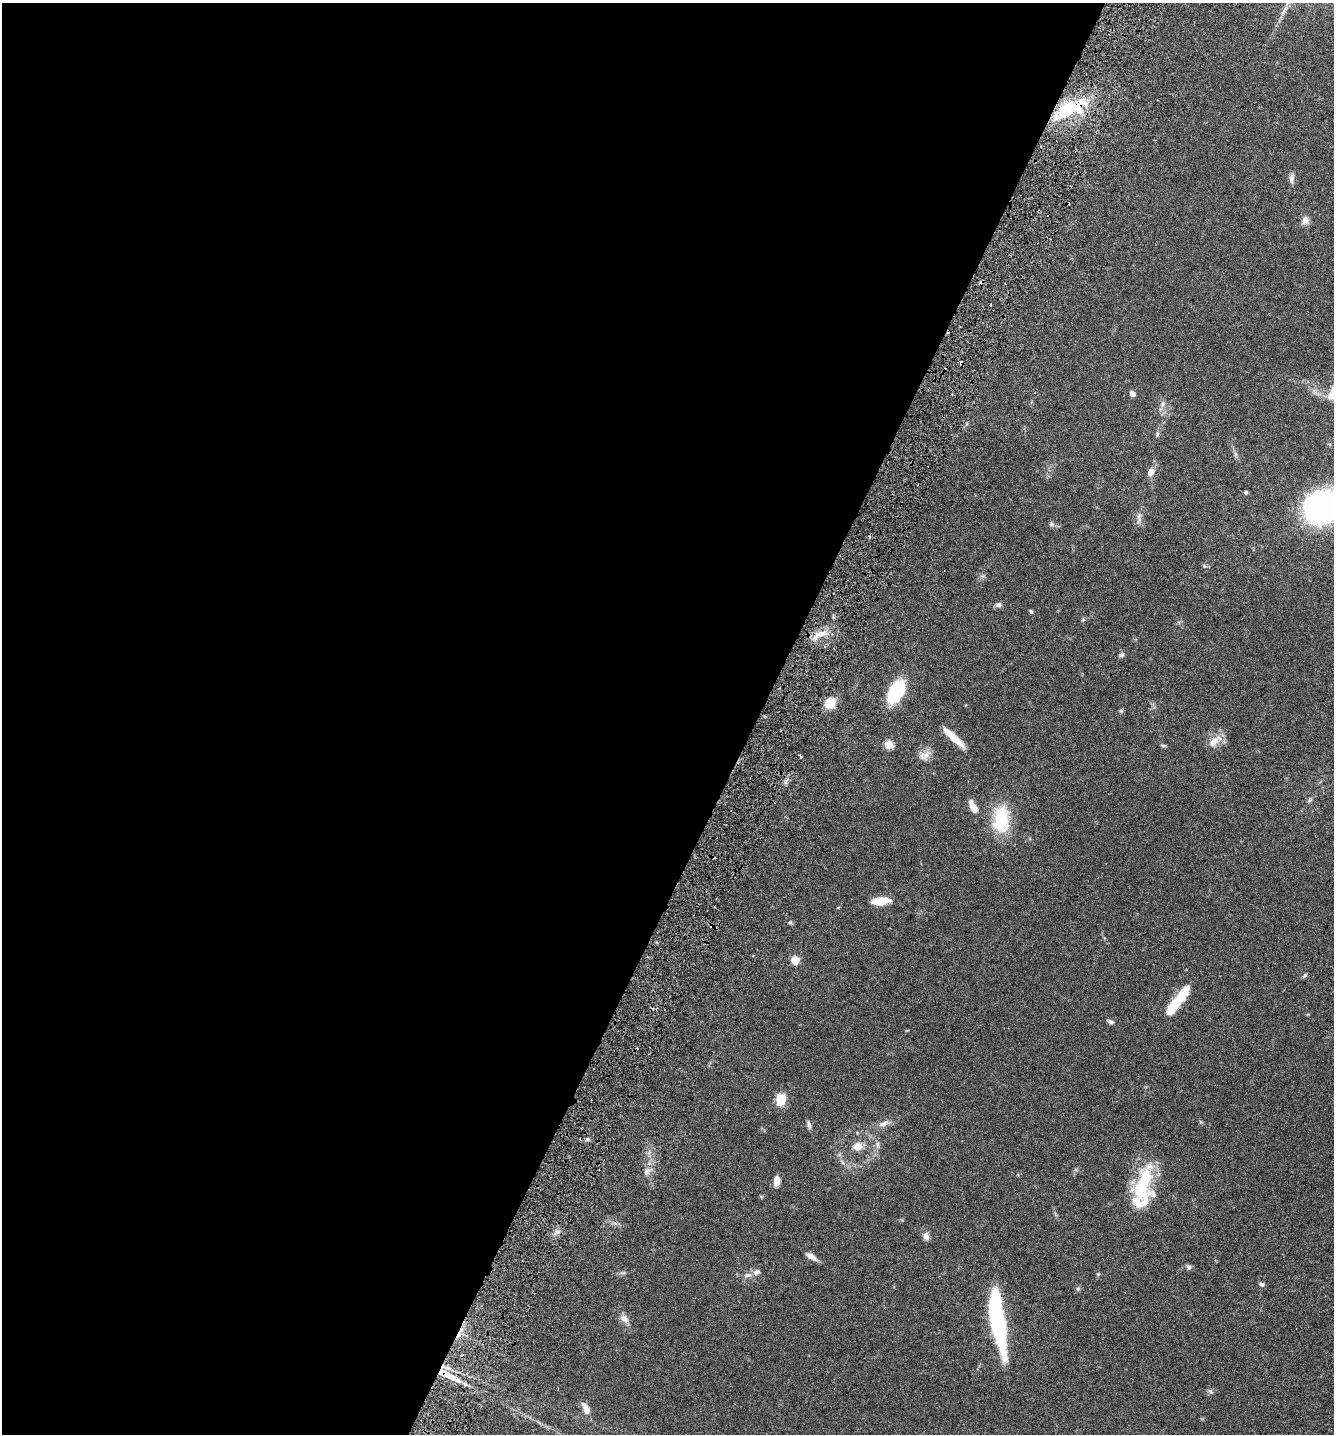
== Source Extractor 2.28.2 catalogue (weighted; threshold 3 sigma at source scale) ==
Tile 5 of 4 x 4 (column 1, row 2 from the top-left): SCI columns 203-1534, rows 2896-4327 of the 5866 x 5789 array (HDU 1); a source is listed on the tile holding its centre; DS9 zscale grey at full resolution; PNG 1336 x 1436 px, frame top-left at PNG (2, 3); no overlay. Shown black and unused: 57% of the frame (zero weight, under 3 of 6 exposures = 3% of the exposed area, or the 3 px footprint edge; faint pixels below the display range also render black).
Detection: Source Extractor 2.28.2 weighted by HDU 2 'WHT'; one run over the whole footprint, this tile lists its part. Background 0.0537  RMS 0.0032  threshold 0.0129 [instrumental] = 3 sigma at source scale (4.09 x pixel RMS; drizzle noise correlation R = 1.36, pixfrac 0.8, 0.05/0.05 arcsec/px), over >= 5 px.
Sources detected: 65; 2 inside a brighter object's white glare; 6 cosmic-ray / hot-pixel residue — not listed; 3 inside a brighter listed object's ellipse — not listed separately; the other 54 listed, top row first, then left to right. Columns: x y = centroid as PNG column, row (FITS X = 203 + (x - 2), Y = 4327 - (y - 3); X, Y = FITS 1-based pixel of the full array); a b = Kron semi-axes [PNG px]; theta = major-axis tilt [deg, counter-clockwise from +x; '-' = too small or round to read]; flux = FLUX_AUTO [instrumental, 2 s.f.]
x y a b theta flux
1068 109 37 17 25 18
1292 178 14 6 83 1.2
1305 220 11 9 57 1.4
1132 394 6 5 - 1.3
1162 404 9 6 42 0.9
1157 434 8 4 82 0.51
1151 472 10 7 63 2
1246 492 5 4 - 0.47
1323 507 28 23 27 76
1139 518 18 6 83 1.5
1051 524 7 6 - 0.67
1204 566 7 5 -22 0.49
998 605 8 6 22 0.83
1031 611 5 4 - 0.47
1083 620 6 4 19 0.35
821 633 18 7 13 3.2
1121 655 7 5 23 0.63
896 692 16 9 60 25
830 703 11 11 - 4.6
1121 710 6 4 0 0.38
954 738 24 7 -43 5.2
1215 741 23 10 42 3.1
888 744 5 5 - 11
1163 745 6 4 -1 0.41
926 755 15 10 51 2.2
1310 800 8 4 81 0.51
973 806 15 7 -61 3.3
1001 820 37 22 86 13
881 901 21 8 5 4.8
790 922 5 5 - 0.43
795 960 9 8 - 3.1
1304 975 7 4 52 0.44
1177 1002 17 11 39 4.8
1110 1021 10 5 -22 0.7
781 1100 14 10 78 4.3
809 1124 12 4 -74 0.81
883 1124 16 6 19 1.7
877 1144 9 4 -89 0.76
857 1146 11 10 - 2.8
646 1172 9 7 86 1.3
777 1181 10 6 86 2.4
1143 1184 44 19 75 19
558 1232 9 4 0 0.89
926 1236 10 8 -80 1.2
811 1256 14 5 -33 1.8
1189 1267 8 6 -42 0.67
757 1272 10 7 27 1.1
623 1273 7 4 18 0.49
1261 1284 7 5 -34 0.61
624 1319 12 8 -43 1.7
998 1321 67 12 -81 37
447 1375 36 7 -27 6.6
1210 1391 7 4 -19 0.49
586 1409 14 7 -66 2.6
Overlapping masked pixels (flux is a lower limit): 2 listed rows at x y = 1068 109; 447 1375
Isophote crosses this tile's border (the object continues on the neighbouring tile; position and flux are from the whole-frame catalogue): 1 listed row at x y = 1323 507